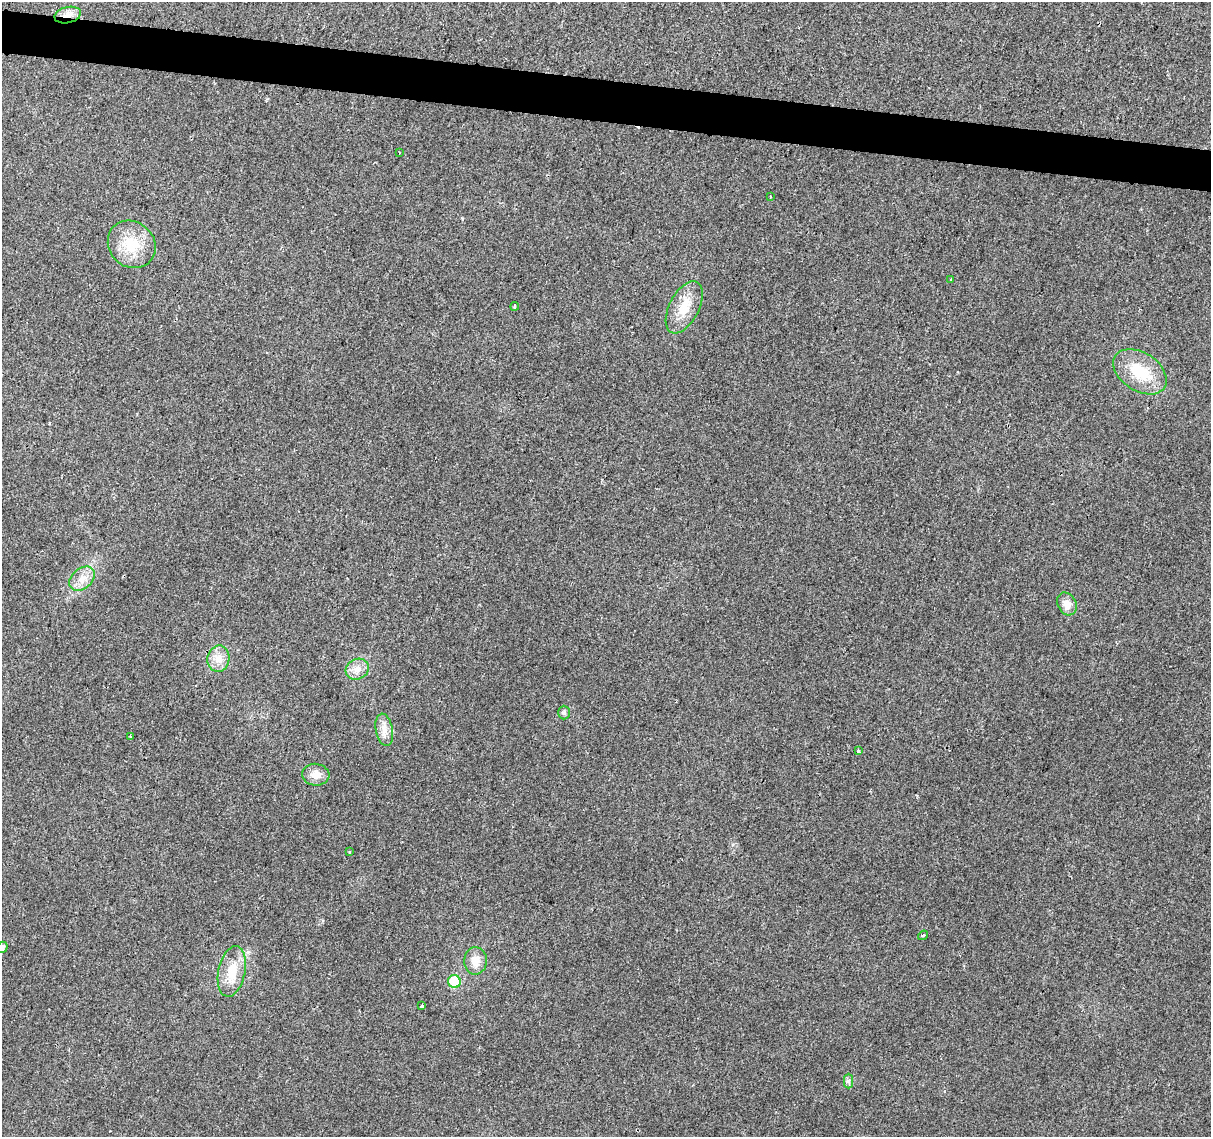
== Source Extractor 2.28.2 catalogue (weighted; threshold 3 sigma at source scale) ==
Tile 11 of 4 x 4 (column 3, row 3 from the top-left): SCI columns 2424-3632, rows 1420-2554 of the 4840 x 5051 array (HDU 1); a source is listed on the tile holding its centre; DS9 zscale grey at full resolution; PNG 1213 x 1139 px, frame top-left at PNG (2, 2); each listed source drawn as its Kron ellipse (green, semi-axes under 4 px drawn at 4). Shown black and unused: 4% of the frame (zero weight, under 2 of 3 exposures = <1% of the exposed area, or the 3 px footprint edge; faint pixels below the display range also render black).
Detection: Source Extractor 2.28.2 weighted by HDU 2 'WHT'; one run over the whole footprint, this tile lists its part. Background 0.0109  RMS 0.0057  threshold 0.0258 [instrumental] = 3 sigma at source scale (4.5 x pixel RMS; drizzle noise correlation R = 1.50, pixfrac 1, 0.0396/0.0396 arcsec/px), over >= 5 px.
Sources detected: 26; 1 cosmic-ray / hot-pixel residue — neither listed nor drawn; the other 25 listed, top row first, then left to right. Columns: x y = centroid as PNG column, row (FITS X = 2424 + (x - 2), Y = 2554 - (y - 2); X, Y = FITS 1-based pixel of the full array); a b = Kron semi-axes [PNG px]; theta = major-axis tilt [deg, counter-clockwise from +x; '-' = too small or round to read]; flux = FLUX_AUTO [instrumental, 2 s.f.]
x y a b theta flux
68 15 13 8 13 4.4
399 153 3 2 - 0.46
770 196 2 2 - 0.48
132 244 25 22 -44 19
951 279 3 2 - 1.9
514 306 4 2 - 0.65
684 307 28 15 63 13
1140 372 29 19 -33 22
82 579 14 10 41 5.9
1067 604 12 9 -63 5
218 659 13 11 78 6.1
357 669 12 10 26 4.8
564 713 7 6 - 1.4
384 730 16 8 -80 4.9
130 736 3 2 - 0.63
858 751 4 3 - 11
316 775 14 11 -6 5.8
349 852 3 3 - 0.99
923 935 5 2 - 0.6
2 947 6 5 - 1.6
475 961 13 11 88 6.9
232 971 26 13 78 13
454 981 6 6 - 26
422 1006 3 3 - 1.5
848 1081 7 4 90 1.3
Overlapping masked pixels (flux is a lower limit): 1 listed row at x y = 68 15
Isophote crosses this tile's border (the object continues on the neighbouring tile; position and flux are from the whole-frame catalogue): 1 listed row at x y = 2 947
Unlisted compact peaks at least as high as the median listed source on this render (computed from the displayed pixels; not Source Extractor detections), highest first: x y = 462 218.